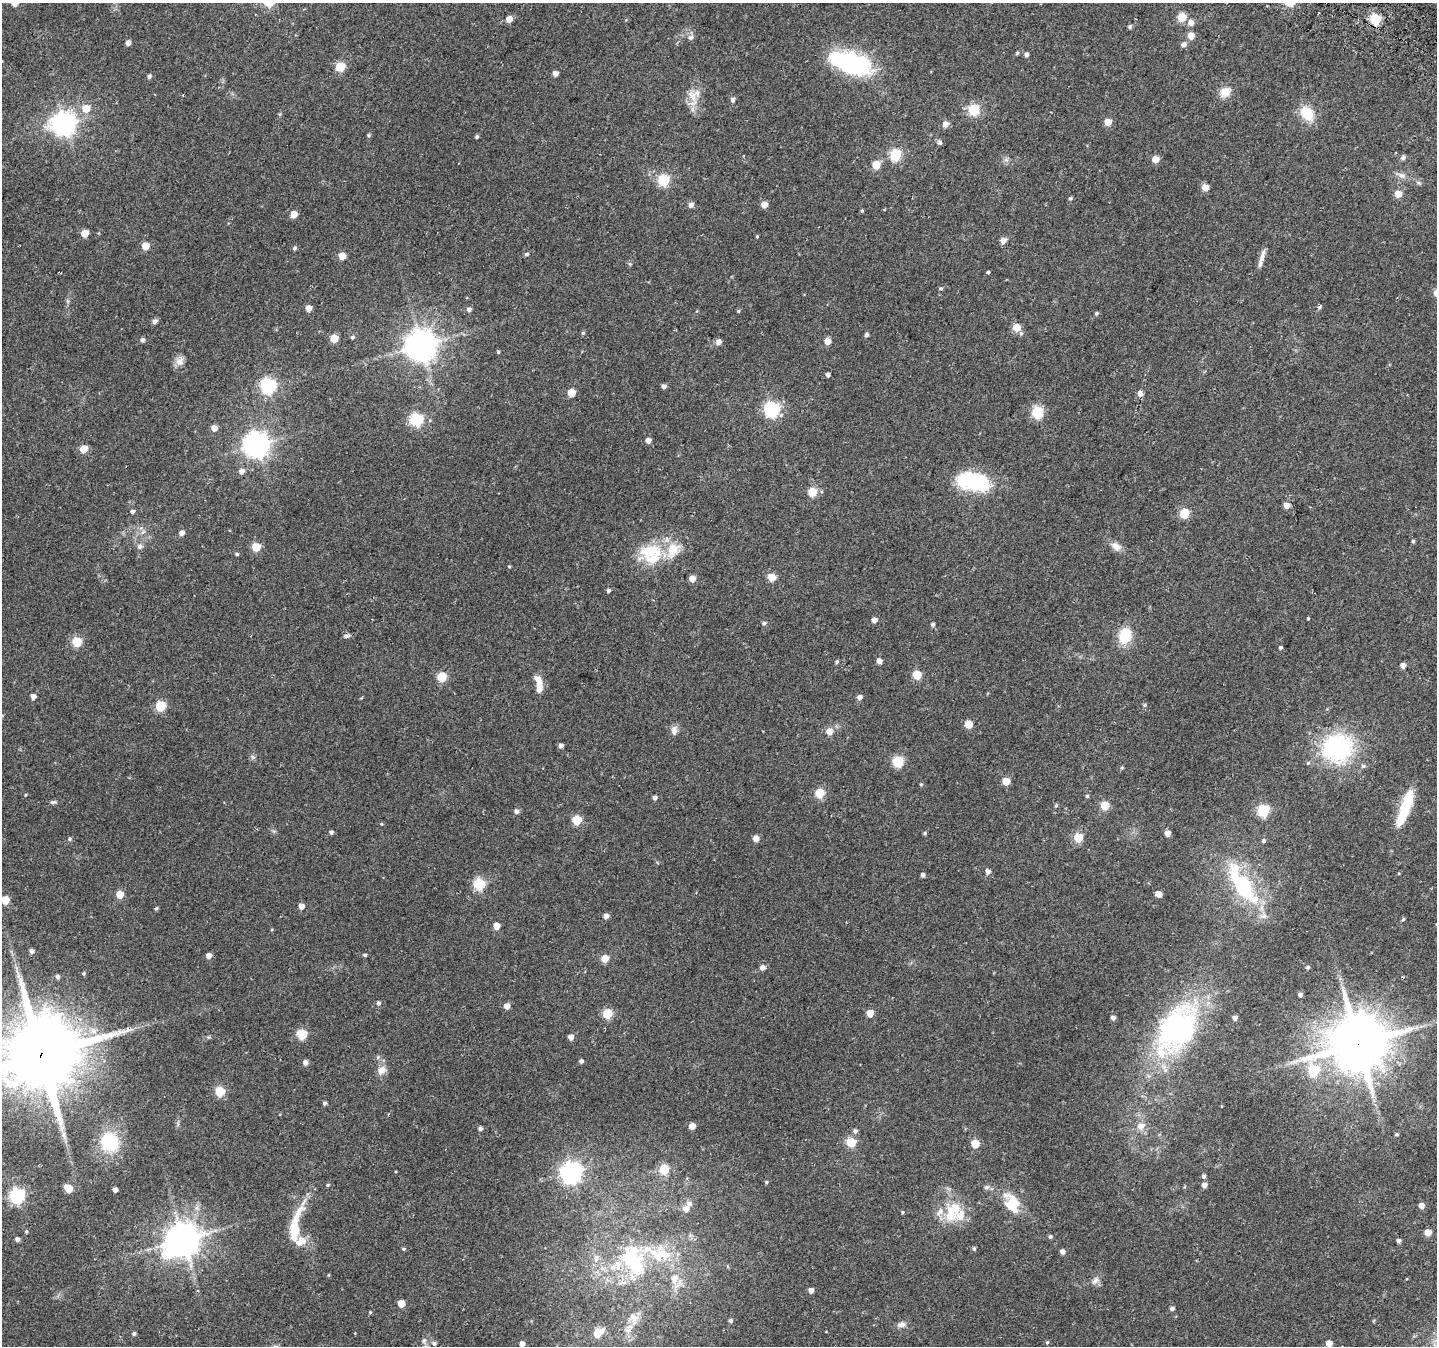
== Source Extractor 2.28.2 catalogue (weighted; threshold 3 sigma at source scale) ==
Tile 10 of 4 x 4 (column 2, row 3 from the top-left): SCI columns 1458-2892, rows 1640-2983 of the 5776 x 5902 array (HDU 1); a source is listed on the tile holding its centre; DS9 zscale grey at full resolution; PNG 1439 x 1348 px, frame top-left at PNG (2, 3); no overlay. Shown black and unused: <1% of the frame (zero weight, under 2 of 3 exposures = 2% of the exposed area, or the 3 px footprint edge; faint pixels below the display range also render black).
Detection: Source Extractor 2.28.2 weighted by HDU 2 'WHT'; one run over the whole footprint, this tile lists its part. Background 0.0525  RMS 0.012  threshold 0.0531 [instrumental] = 3 sigma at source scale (4.5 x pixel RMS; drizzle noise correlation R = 1.50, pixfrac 1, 0.0396/0.0396 arcsec/px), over >= 5 px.
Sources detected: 260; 2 inside a brighter object's white glare — not listed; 15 inside a brighter listed object's ellipse — not listed separately; the other 243 listed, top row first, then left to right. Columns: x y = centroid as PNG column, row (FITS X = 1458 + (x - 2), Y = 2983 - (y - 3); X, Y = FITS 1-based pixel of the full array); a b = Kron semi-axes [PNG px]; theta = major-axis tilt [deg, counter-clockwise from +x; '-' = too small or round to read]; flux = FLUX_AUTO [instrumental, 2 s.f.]
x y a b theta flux
14 3 5 5 - 9.8
1182 17 5 5 - 41
509 19 5 4 - 14
1375 19 5 5 - 110
1191 23 6 6 - 8.4
1130 27 5 5 - 2.6
1191 36 5 5 - 16
691 37 8 7 - 4.3
128 43 5 4 - 5.8
1184 44 6 6 - 4.9
1017 53 4 4 - 1.8
1026 55 5 4 - 4.3
852 63 48 22 -18 140
340 67 5 5 - 56
555 73 4 4 - 7.6
149 76 5 5 - 3
1225 92 14 11 38 14
693 97 15 13 -80 15
733 100 6 5 - 4
86 108 6 6 - 21
974 110 6 6 - 98
1307 113 20 14 -52 27
1108 122 5 5 - 16
64 124 9 8 - 950
945 124 6 5 - 8.8
369 135 5 5 - 1.7
477 137 4 4 - 2.2
939 142 8 6 -73 2.8
895 155 6 5 - 110
1403 157 7 5 51 2.9
1155 159 5 5 - 17
1006 160 7 5 0 2.8
876 165 5 5 - 29
1401 175 15 7 -20 6.9
663 180 6 6 - 110
1205 187 5 5 - 16
1398 194 5 5 - 16
1070 198 5 4 - 1.9
764 204 5 5 - 13
691 205 7 6 - 4.4
862 211 4 3 - 1.7
294 214 5 5 - 17
85 233 5 5 - 26
757 236 4 3 - 1.3
1003 241 5 5 - 9.2
145 246 5 5 - 26
295 248 6 5 - 2.4
526 254 5 5 - 2.3
342 256 5 5 - 19
1262 256 20 6 70 8.3
630 264 6 3 -18 1.3
988 272 3 3 - 18
941 288 5 4 - 1.9
67 301 7 4 -89 2.1
1319 307 7 5 41 2.3
308 308 5 5 - 15
469 309 5 5 - 4.1
738 311 4 4 - 1.4
1096 313 5 4 - 2
154 321 6 5 - 4.5
1016 327 5 5 - 27
583 333 6 5 - 1.5
1021 333 6 5 - 2.1
866 334 5 4 - 3
352 337 5 5 - 2.3
334 338 5 5 - 32
142 340 5 4 - 3.4
827 341 5 5 - 14
719 342 5 5 - 7.8
421 345 9 9 - 2100
498 352 4 4 - 1.5
180 361 13 10 68 8.3
828 375 4 4 - 3.9
268 386 6 6 - 280
664 386 4 4 - 4.7
571 393 5 5 - 23
1140 394 6 5 - 7
772 410 6 6 - 260
1037 413 6 6 - 110
417 419 6 6 - 160
214 428 5 5 - 11
648 441 5 5 - 6.8
257 445 8 8 - 1200
84 449 5 5 - 27
242 471 5 5 - 6.4
974 482 35 18 -11 97
812 492 5 5 - 45
1286 505 5 5 - 11
132 511 5 4 - 3.6
1184 513 5 5 - 51
143 532 9 5 36 4.2
181 533 5 5 - 7
1413 541 4 4 - 2
140 546 8 7 - 4.7
1116 546 15 10 -35 8.9
256 547 5 5 - 36
650 551 36 20 22 53
237 554 5 4 - 1.8
509 566 4 4 - 1.2
772 577 5 5 - 31
692 579 5 5 - 12
608 590 5 4 - 2.5
1308 618 3 3 - 1.5
874 620 5 4 - 6.9
764 623 5 5 - 2.7
933 625 5 4 - 3.3
346 636 6 4 -6 5.4
1125 636 16 13 76 36
77 642 5 5 - 61
1280 647 4 4 - 1.9
837 661 5 4 - 1.9
879 661 4 4 - 8.1
1403 665 5 4 - 7.9
917 675 5 5 - 44
442 677 5 5 - 55
539 687 14 9 88 11
33 697 4 4 - 7.5
859 697 5 5 - 6
1145 705 5 4 - 2
160 706 5 5 - 69
968 724 5 5 - 24
674 731 12 7 82 6.8
829 731 6 6 - 13
561 745 4 4 - 4.8
1337 748 32 30 17 150
253 757 8 5 -36 2.6
898 762 5 5 - 96
1308 763 5 4 - 1.6
1122 768 5 3 - 1.2
1006 781 5 5 - 23
921 784 5 4 - 1.4
820 793 5 5 - 51
25 795 5 3 - 0.99
1087 796 4 4 - 1.8
655 798 4 4 - 4.2
53 802 8 5 2 2.5
1105 805 5 5 - 42
1056 806 6 4 63 1.6
1405 808 39 9 70 67
1263 810 6 6 - 130
516 811 5 5 - 4.6
577 820 5 5 - 53
381 824 4 4 - 1
331 832 5 4 - 2.9
925 833 4 4 - 1.9
1167 833 5 4 - 9.7
1078 837 5 5 - 48
69 839 5 5 - 2.2
756 839 5 5 - 12
1263 841 5 5 - 2.5
988 871 5 5 - 5.8
923 875 4 4 - 3.7
479 884 6 6 - 110
1243 886 62 22 -54 110
120 894 5 5 - 26
1158 894 5 5 - 13
5 900 5 5 - 32
301 906 5 4 - 9.1
156 908 5 4 - 1.8
606 916 5 4 - 6.3
1403 919 5 4 - 1.5
496 926 5 5 - 16
32 951 5 5 - 4.4
365 955 4 4 - 2.3
209 956 5 4 - 8.6
605 958 5 5 - 22
1308 967 6 5 - 1.8
762 968 6 5 - 6.3
83 974 5 5 - 1.8
57 976 5 5 - 2.8
1300 995 4 4 - 3.5
378 1003 5 5 - 3.1
507 1006 5 5 - 11
870 1013 5 5 - 19
607 1014 5 5 - 57
1113 1018 4 4 - 4.2
1235 1018 5 5 - 4
1421 1026 7 4 19 2.7
1177 1029 59 35 57 260
94 1031 9 8 - 7.9
302 1034 5 5 - 67
208 1037 5 5 - 1.6
571 1037 5 4 - 8.8
1358 1044 18 17 - 7200
41 1055 24 21 42 14000
581 1061 4 4 - 3.8
305 1062 5 4 - 6.3
381 1070 10 9 - 10
1313 1070 10 6 -44 91
220 1091 5 5 - 61
324 1103 4 4 - 2.5
178 1124 7 4 72 1.9
692 1126 5 5 - 12
1141 1126 13 12 - 12
480 1128 5 4 - 3.6
855 1131 6 6 - 3.6
1397 1134 4 4 - 1.7
110 1142 20 18 -44 67
851 1142 5 5 - 58
975 1144 5 5 - 33
664 1169 5 5 - 61
571 1172 8 8 - 680
1204 1176 6 5 - 3.3
766 1182 4 4 - 1.6
327 1185 4 3 - 1.7
1204 1185 5 5 - 6.2
987 1187 9 6 11 3.2
69 1189 7 5 -35 27
115 1190 4 4 - 5.6
17 1195 6 6 - 260
1012 1204 28 18 -68 32
1421 1206 4 4 - 9.5
686 1209 8 7 - 7.6
953 1211 32 21 65 42
902 1212 4 4 - 1.5
295 1227 43 10 77 47
26 1232 4 4 - 1.5
1428 1232 5 5 - 19
1050 1237 5 4 - 2.6
17 1239 4 4 - 4
183 1240 10 10 - 2400
1399 1241 4 4 - 3.5
403 1249 5 4 - 1.5
974 1249 4 4 - 2.5
1062 1252 4 4 - 5.6
658 1253 82 24 -7 96
328 1275 5 3 - 1
674 1279 17 12 81 16
1095 1280 13 8 40 6.1
811 1290 4 4 - 7.2
401 1303 5 5 - 14
1172 1308 5 4 - 3.1
370 1312 5 4 - 1.4
633 1319 18 15 -66 15
730 1320 5 5 - 3.1
901 1324 12 8 8 6.3
134 1333 5 4 - 2.5
598 1333 17 11 37 19
424 1341 9 6 -81 4.1
1047 1342 5 4 - 1.6
434 1343 7 5 -6 3.4
1329 1343 5 5 - 14
522 1344 4 4 - 7.9
Overlapping masked pixels (flux is a lower limit): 3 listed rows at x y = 1375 19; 1358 1044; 41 1055
Isophote crosses this tile's border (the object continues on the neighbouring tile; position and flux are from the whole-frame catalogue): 5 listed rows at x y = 14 3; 5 900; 41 1055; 1329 1343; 522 1344